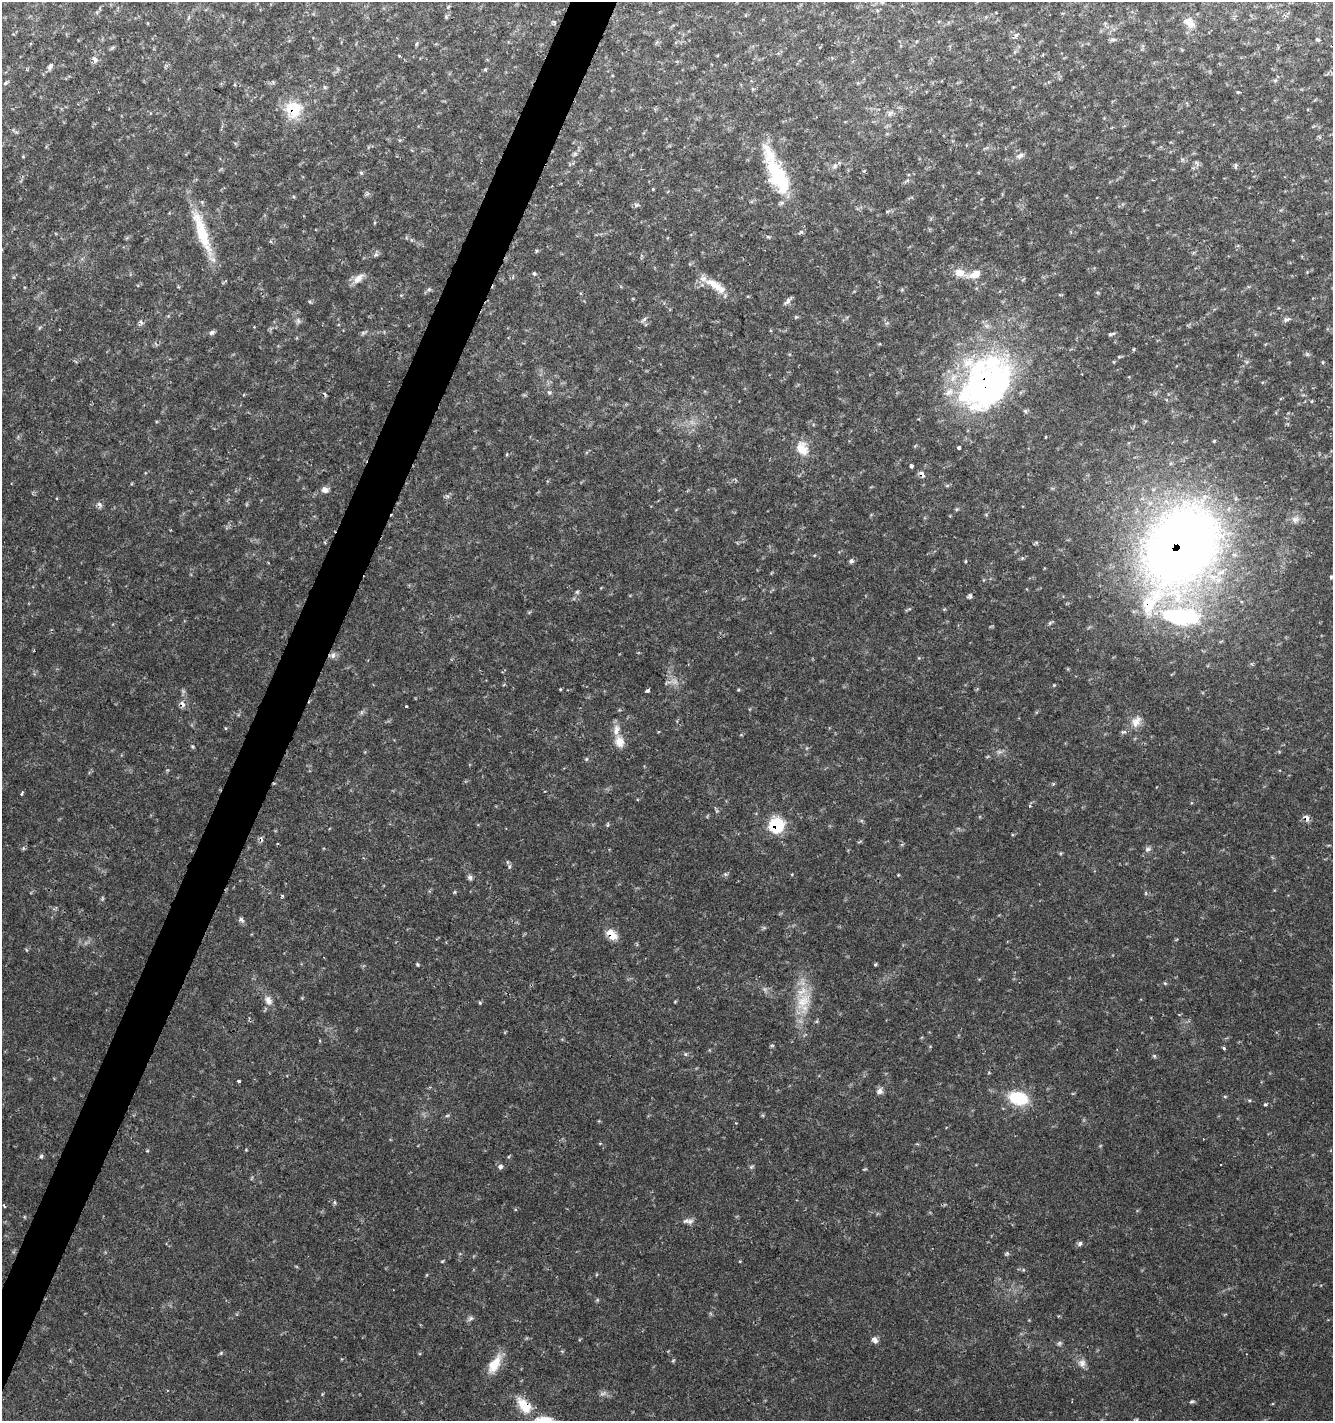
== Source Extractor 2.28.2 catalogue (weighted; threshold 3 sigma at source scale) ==
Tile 7 of 4 x 4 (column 3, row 2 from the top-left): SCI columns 2933-4263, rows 2842-4260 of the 5800 x 5692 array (HDU 1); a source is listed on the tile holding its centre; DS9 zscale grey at full resolution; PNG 1335 x 1423 px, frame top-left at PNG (2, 2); no overlay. Shown black and unused: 3% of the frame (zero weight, under 2 of 3 exposures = <1% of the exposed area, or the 3 px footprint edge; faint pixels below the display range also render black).
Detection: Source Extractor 2.28.2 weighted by HDU 2 'WHT'; one run over the whole footprint, this tile lists its part. Background 0.0364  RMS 0.0033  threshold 0.015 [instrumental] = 3 sigma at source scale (4.5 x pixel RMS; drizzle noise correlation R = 1.50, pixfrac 1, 0.0396/0.0396 arcsec/px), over >= 5 px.
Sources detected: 148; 2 too faint to see at this stretch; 2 inside a brighter object's white glare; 3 cosmic-ray / hot-pixel residue — not listed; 8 inside a brighter listed object's ellipse — not listed separately; the other 133 listed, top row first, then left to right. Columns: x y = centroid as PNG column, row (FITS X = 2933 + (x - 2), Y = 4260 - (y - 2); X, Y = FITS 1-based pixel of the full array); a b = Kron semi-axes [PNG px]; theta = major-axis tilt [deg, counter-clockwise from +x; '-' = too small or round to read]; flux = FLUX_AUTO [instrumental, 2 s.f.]
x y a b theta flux
1189 22 18 11 -34 3.4
1016 35 7 6 - 0.9
1112 39 9 4 1 0.72
1318 40 5 4 - 0.55
416 44 6 3 71 0.48
113 47 7 4 19 0.52
399 56 4 3 - 0.35
95 59 9 6 -52 1.5
50 66 7 5 64 1.5
485 70 5 4 - 0.41
5 83 7 4 28 0.55
324 87 6 4 -72 0.46
1238 92 5 3 - 0.37
293 109 21 20 - 11
890 113 9 6 73 1.1
1020 156 12 7 28 1.5
1197 163 9 4 -66 0.71
835 166 8 5 50 1
1235 166 8 3 85 0.51
864 171 4 3 - 0.36
361 173 5 5 - 0.5
778 176 48 21 -64 23
907 181 10 4 23 0.63
653 189 3 3 - 0.34
637 205 6 4 17 0.63
202 233 62 14 -71 16
768 237 6 4 -43 0.46
536 251 6 3 71 0.36
376 255 7 5 29 0.7
534 274 6 4 -62 0.5
975 274 20 10 19 4.2
358 278 16 8 45 2.9
715 286 34 10 -33 6.7
429 289 6 5 - 0.62
310 301 5 5 - 0.49
787 301 14 4 44 1.1
796 317 5 4 - 0.41
1287 319 11 5 19 1
644 320 10 4 39 0.86
298 321 8 6 -87 0.96
141 322 7 4 -46 0.69
254 327 3 3 - 0.31
212 333 7 5 30 0.97
363 333 8 5 29 0.67
1110 334 5 5 - 0.5
1134 349 5 3 - 0.31
1307 354 6 5 - 0.59
1119 357 6 3 18 0.4
1114 362 5 3 - 0.26
978 368 73 41 34 57
549 392 6 5 - 0.6
1025 411 5 5 - 0.65
802 448 20 14 -64 5.4
959 448 3 3 - 2.7
507 454 5 4 - 0.38
911 466 4 4 - 1.5
922 474 9 5 -61 1.3
325 490 9 7 -22 1.7
447 496 6 5 - 0.66
100 504 10 6 -56 1
1181 546 73 56 58 400
851 561 5 5 - 0.97
965 561 5 3 - 0.35
1331 577 4 4 - 0.54
577 592 5 5 - 0.49
970 596 7 5 77 0.74
1178 616 55 25 -2 41
333 655 9 7 72 1.4
1054 685 5 4 - 0.32
561 690 3 3 - 0.81
648 690 4 3 - 4.6
738 690 4 3 - 0.34
182 704 8 6 -49 1.6
406 706 3 3 - 2
362 712 7 4 71 0.59
1136 721 18 12 57 3.5
225 728 5 3 - 0.29
619 741 15 11 -71 3.7
193 747 5 3 - 0.4
586 759 5 5 - 0.44
1053 784 6 3 72 0.37
22 793 4 3 - 0.58
1030 806 5 4 - 0.53
1306 818 8 6 -67 1.8
776 825 9 8 - 25
1148 849 9 6 10 0.98
509 866 6 4 88 0.64
725 874 6 4 -45 0.57
898 875 4 4 - 0.27
470 877 7 6 - 0.92
454 892 5 4 - 0.37
282 896 4 3 - 0.45
241 920 9 5 -33 0.9
612 934 16 9 -44 4.2
417 964 4 4 - 0.47
1165 983 5 4 - 0.41
268 1000 14 9 -60 2.4
803 1001 31 18 66 11
675 1002 5 3 - 0.3
480 1003 5 3 - 0.34
817 1021 6 4 71 0.42
319 1041 3 3 - 0.75
1224 1048 4 3 - 0.5
685 1054 5 4 - 0.5
1154 1056 6 4 -30 0.48
239 1081 3 3 - 1.3
880 1091 9 7 56 1.4
1018 1098 22 14 -16 14
1265 1104 4 4 - 0.48
447 1116 6 4 3 0.46
147 1151 4 4 - 0.33
41 1156 6 5 - 0.61
500 1167 6 6 - 1
751 1167 6 4 44 0.52
335 1202 6 4 72 0.45
4 1205 3 3 - 1.8
690 1221 11 7 22 1.4
1080 1243 6 5 - 0.79
1007 1253 5 5 - 0.56
442 1261 5 3 - 0.33
470 1318 8 5 20 0.87
875 1340 7 6 - 1.8
1059 1343 7 6 - 0.71
221 1353 6 5 - 0.46
673 1360 6 3 20 0.38
1082 1363 12 10 -73 2.2
494 1364 25 11 59 6.9
167 1390 3 2 - 0.29
603 1393 11 5 12 1.1
322 1394 5 3 - 0.3
1192 1401 8 4 14 0.62
524 1405 22 12 -51 8
1137 1420 6 3 70 0.39
Overlapping masked pixels (flux is a lower limit): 9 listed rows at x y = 293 109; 978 368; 922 474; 1181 546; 182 704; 1306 818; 776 825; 612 934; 524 1405
Isophote crosses this tile's border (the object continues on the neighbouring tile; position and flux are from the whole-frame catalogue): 2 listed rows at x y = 1331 577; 1137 1420
Unlisted compact peaks at least as high as the median listed source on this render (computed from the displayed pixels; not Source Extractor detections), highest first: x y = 875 964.